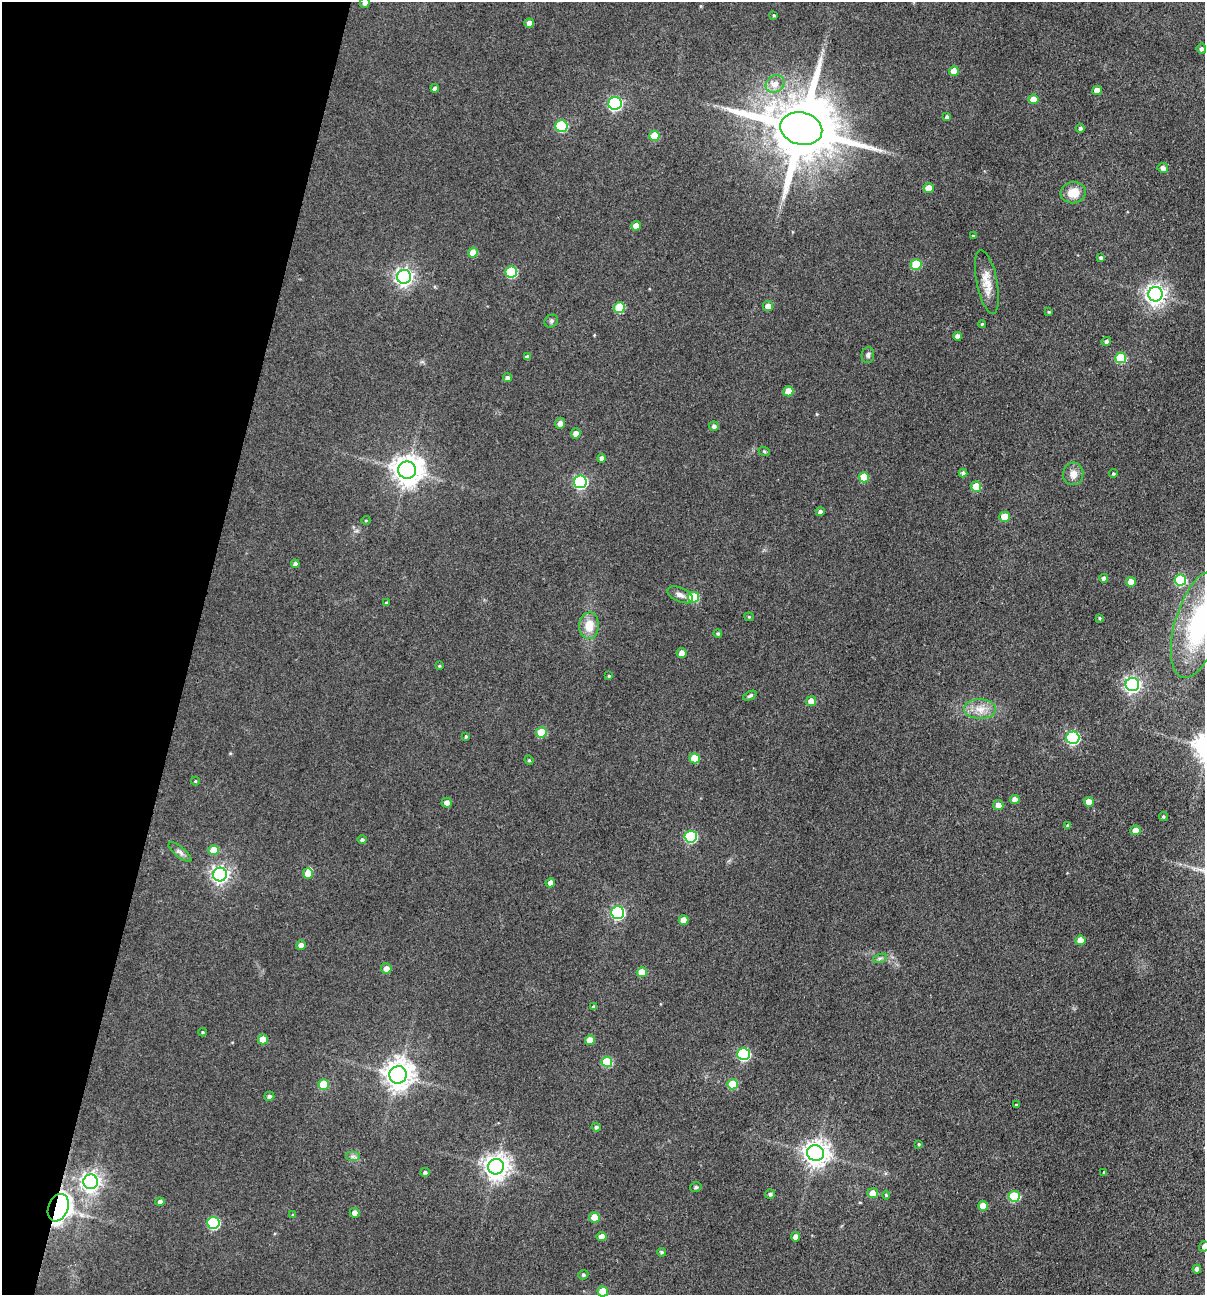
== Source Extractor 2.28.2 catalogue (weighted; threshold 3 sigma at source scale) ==
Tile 9 of 4 x 4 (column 1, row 3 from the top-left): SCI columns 129-1331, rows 1294-2586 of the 5193 x 5174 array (HDU 1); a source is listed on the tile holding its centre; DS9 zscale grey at full resolution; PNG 1207 x 1297 px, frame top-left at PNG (2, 2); each listed source drawn as its Kron ellipse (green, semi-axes under 4 px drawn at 4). Shown black and unused: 16% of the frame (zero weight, under 3 of 4 exposures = <1% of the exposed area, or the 3 px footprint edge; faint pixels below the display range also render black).
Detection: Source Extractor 2.28.2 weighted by HDU 2 'WHT'; one run over the whole footprint, this tile lists its part. Background 0.174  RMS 0.0098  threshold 0.0439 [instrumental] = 3 sigma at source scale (4.5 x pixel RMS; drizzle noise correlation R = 1.50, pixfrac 1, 0.05/0.05 arcsec/px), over >= 5 px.
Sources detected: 139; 1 inside a brighter listed object's ellipse — not listed separately; the other 138 listed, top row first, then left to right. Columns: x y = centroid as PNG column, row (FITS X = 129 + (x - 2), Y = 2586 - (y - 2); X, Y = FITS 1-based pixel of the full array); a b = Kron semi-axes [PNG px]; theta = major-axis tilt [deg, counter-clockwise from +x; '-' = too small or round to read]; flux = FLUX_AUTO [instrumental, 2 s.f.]
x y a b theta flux
365 3 5 4 - 3.3
774 15 3 3 - 1.1
529 23 5 4 - 5.3
1201 49 5 5 - 2.8
954 71 5 5 - 10
775 84 10 8 32 7.9
435 88 4 4 - 3.2
1097 90 5 4 - 9.7
1033 99 5 5 - 11
615 103 6 6 - 180
947 117 4 4 - 3.1
561 126 6 6 - 75
1080 128 4 4 - 2.5
801 129 21 16 -15 11000
654 136 5 5 - 25
1163 168 5 5 - 4.2
929 188 5 5 - 11
1073 193 12 11 - 15
636 226 5 4 - 8
973 236 3 3 - 1.2
473 253 5 5 - 13
1101 258 4 4 - 2
916 264 5 5 - 36
511 272 6 5 - 59
404 277 7 7 - 400
987 282 32 10 -79 15
1155 294 7 7 - 580
768 306 5 5 - 6.5
619 308 5 5 - 45
1049 312 4 3 - 1.1
551 321 7 6 - 2.2
982 324 4 4 - 1.3
957 336 4 4 - 4.8
1106 341 5 4 - 2.6
868 355 8 6 83 2.6
527 357 4 4 - 3.7
1121 358 5 5 - 47
507 378 4 4 - 3.2
788 391 5 5 - 16
560 423 5 5 - 5.5
714 426 5 5 - 2.9
576 433 5 5 - 5.7
764 451 6 3 -20 1.2
602 458 4 4 - 3.9
407 470 9 8 - 1400
963 473 4 4 - 2.9
1073 474 11 10 - 8.3
1113 474 4 4 - 1.5
864 477 5 5 - 24
580 482 6 6 - 160
976 487 5 5 - 23
820 512 4 4 - 3.3
1005 517 5 5 - 19
366 520 4 3 - 0.79
295 564 4 4 - 3.4
1104 578 4 4 - 3.2
1180 580 6 5 - 65
1131 582 5 5 - 12
680 595 13 7 -24 5.1
693 597 5 5 - 41
386 603 4 3 - 1.1
749 617 4 4 - 1.2
1099 618 4 3 - 1.1
1198 624 55 23 73 130
589 626 13 10 87 17
718 633 4 4 - 1.5
682 653 5 5 - 5.8
439 666 4 3 - 1.1
609 676 3 3 - 1.3
1132 685 7 6 - 290
750 696 7 3 25 2.1
811 701 5 5 - 7.5
980 709 16 10 -3 12
541 732 5 5 - 32
466 736 3 3 - 1.4
1073 738 6 6 - 160
695 758 5 5 - 25
529 760 5 4 - 1.2
195 781 4 3 - 0.78
1015 799 5 4 - 7
1089 802 5 5 - 9.7
447 803 5 4 - 4.9
998 805 5 5 - 7.1
1163 816 4 4 - 1.6
1068 826 4 4 - 2.1
1136 830 5 5 - 7.6
691 837 6 6 - 89
362 840 5 4 - 2.3
213 850 5 5 - 15
180 852 14 5 -39 3.5
308 873 5 5 - 13
220 874 7 7 - 350
550 883 5 4 - 4.6
618 912 6 6 - 160
684 920 5 4 - 9.7
1080 940 5 4 - 12
301 945 5 5 - 5.6
880 958 7 4 18 2
386 968 5 5 - 7
642 972 5 5 - 16
593 1007 4 3 - 2.2
202 1032 4 4 - 1.1
263 1039 5 5 - 14
590 1040 5 5 - 13
744 1054 6 6 - 110
607 1062 5 5 - 37
398 1075 8 8 - 1300
323 1084 5 5 - 31
732 1084 5 5 - 30
269 1096 5 4 - 2.5
1016 1105 3 3 - 1
596 1127 4 4 - 2
919 1144 4 3 - 1.1
815 1153 8 8 - 930
353 1156 7 5 0 2.7
496 1167 8 7 - 900
425 1172 5 4 - 2.2
1104 1172 4 4 - 1.1
91 1182 7 7 - 460
696 1187 6 4 14 1.8
873 1193 5 5 - 11
770 1194 5 4 - 1.9
886 1195 4 4 - 1.1
1014 1196 6 5 - 50
160 1201 4 4 - 3
983 1206 5 5 - 14
58 1208 14 10 67 550
355 1213 5 5 - 5.3
293 1215 4 3 - 1.1
594 1217 5 5 - 13
213 1223 6 6 - 99
602 1236 5 4 - 5.9
795 1237 5 4 - 4.7
1204 1246 5 5 - 3.5
661 1252 4 4 - 1.6
1197 1269 4 4 - 4.3
583 1275 5 4 - 1.7
603 1291 5 5 - 25
Overlapping masked pixels (flux is a lower limit): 1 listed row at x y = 58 1208
Isophote crosses this tile's border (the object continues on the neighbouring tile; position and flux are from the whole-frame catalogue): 4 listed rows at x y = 365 3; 1198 624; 1204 1246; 603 1291